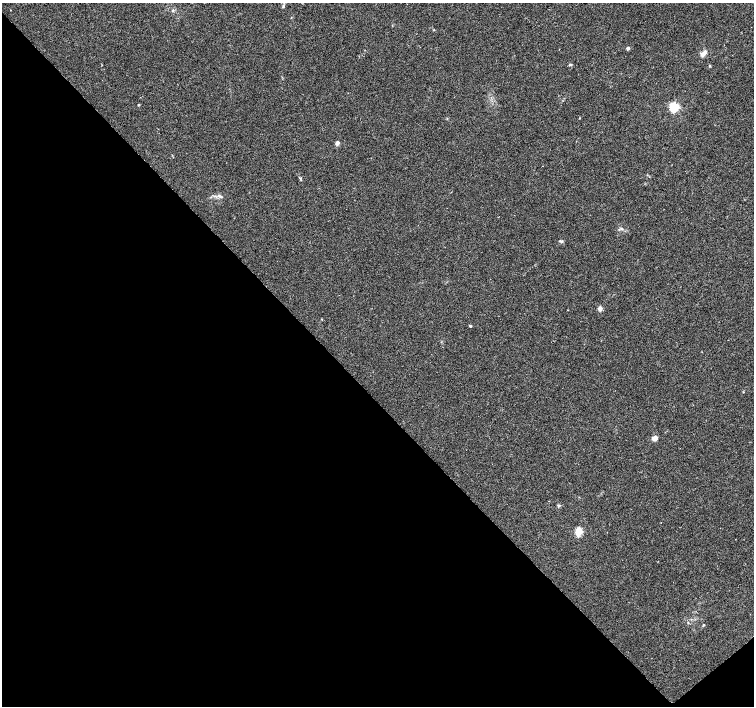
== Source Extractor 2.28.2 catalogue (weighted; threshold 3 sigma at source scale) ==
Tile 14 of 4 x 4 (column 2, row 4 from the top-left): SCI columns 1509-3012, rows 213-1619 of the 6020 x 5987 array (HDU 1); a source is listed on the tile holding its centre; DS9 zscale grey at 2 x 2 block average (1 PNG px = mean of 2 x 2 image px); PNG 756 x 708 px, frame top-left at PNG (2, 3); no overlay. Shown black and unused: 45% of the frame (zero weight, under 2 of 3 exposures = <1% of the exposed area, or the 3 px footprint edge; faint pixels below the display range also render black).
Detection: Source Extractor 2.28.2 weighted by HDU 2 'WHT'; one run over the whole footprint, this tile lists its part. Background 0.0335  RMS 0.0046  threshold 0.0208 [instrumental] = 3 sigma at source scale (4.5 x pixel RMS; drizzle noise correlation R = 1.50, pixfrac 1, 0.0396/0.0396 arcsec/px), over >= 5 px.
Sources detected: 20; all 20 listed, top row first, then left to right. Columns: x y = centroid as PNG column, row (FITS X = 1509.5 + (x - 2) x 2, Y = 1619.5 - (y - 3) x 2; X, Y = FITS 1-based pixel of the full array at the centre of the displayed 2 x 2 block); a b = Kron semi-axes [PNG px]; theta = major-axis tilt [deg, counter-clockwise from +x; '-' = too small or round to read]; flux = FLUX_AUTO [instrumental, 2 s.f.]
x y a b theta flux
283 6 5 3 - 1.3
173 10 3 3 - 0.98
434 30 2 2 - 0.59
628 48 2 2 - 4.5
704 53 9 5 50 4.8
571 65 4 2 - 0.96
710 66 3 3 - 0.92
138 105 3 3 - 0.74
674 107 3 3 - 120
337 143 5 4 - 3.6
219 196 2 2 - 1
621 229 3 3 - 1.2
561 241 5 3 - 1.6
600 308 3 2 - 12
470 326 3 2 - 1.1
743 392 2 2 - 0.63
655 438 5 5 - 6.3
559 505 4 2 - 0.93
579 531 3 3 - 51
703 625 3 2 - 0.67
Diffuse or blended objects may show on this block-average render without a row.